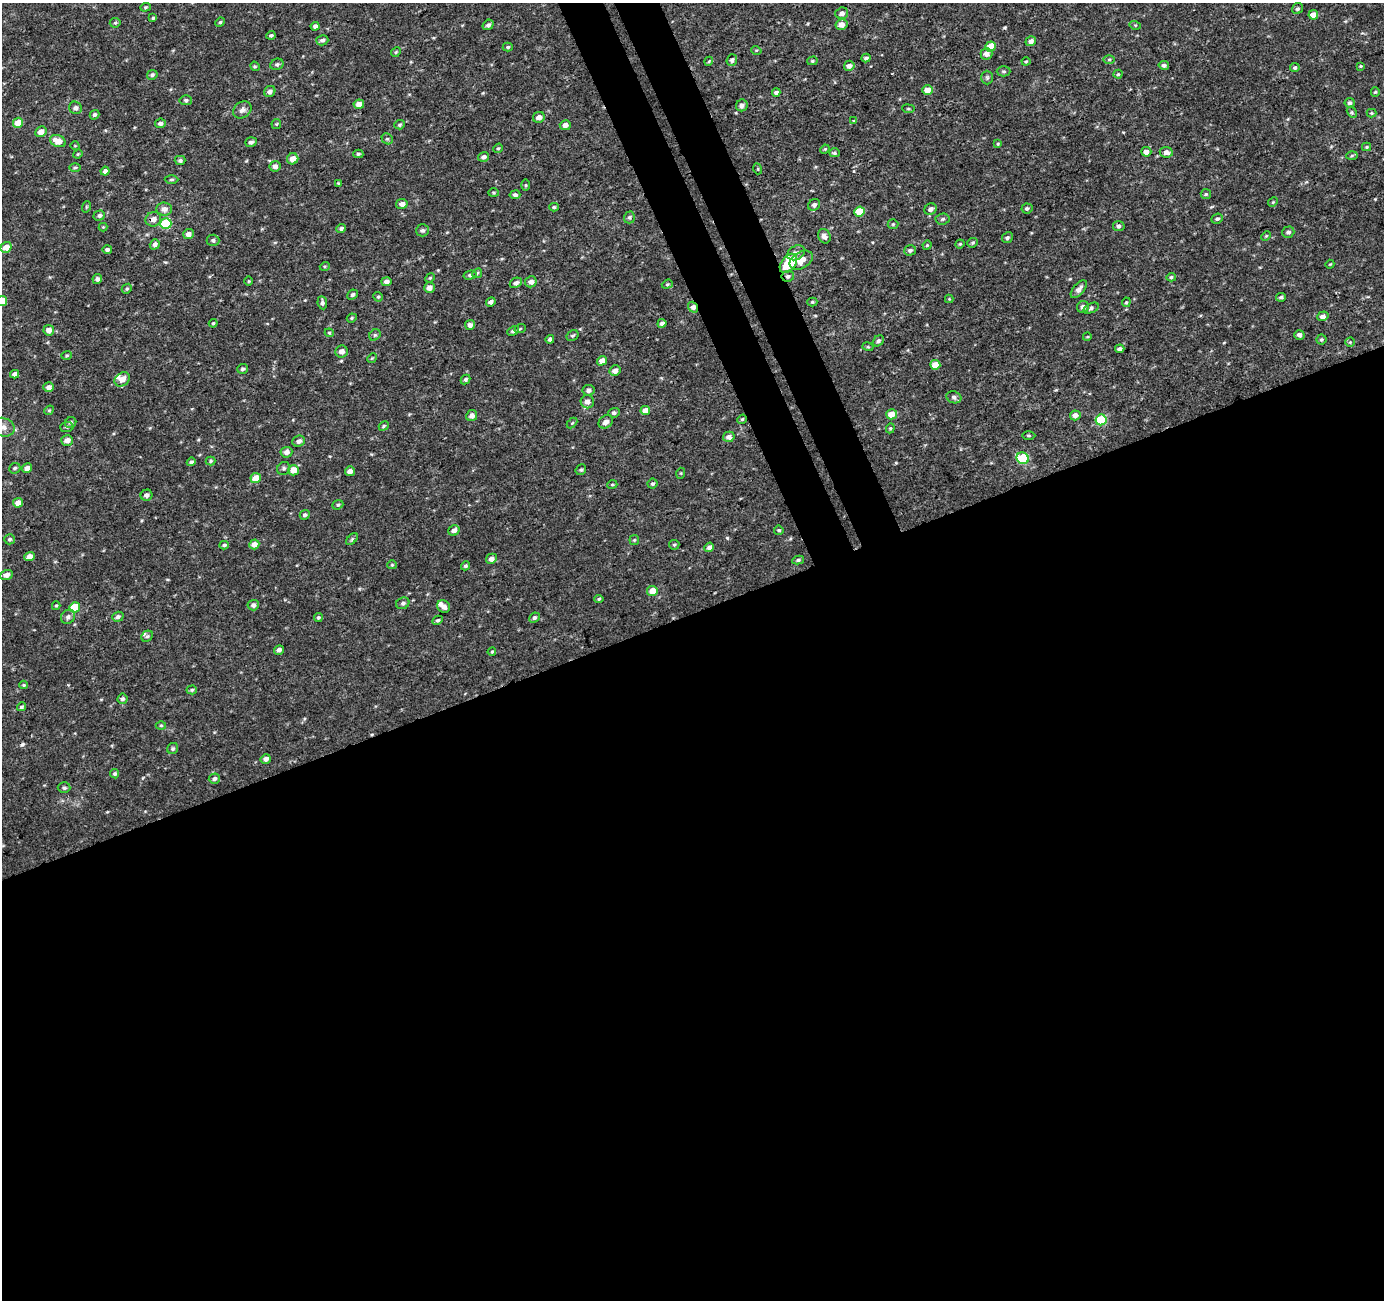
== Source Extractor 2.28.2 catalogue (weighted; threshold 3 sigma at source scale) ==
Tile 15 of 4 x 4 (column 3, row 4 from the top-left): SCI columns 2813-4194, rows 102-1399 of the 5626 x 5450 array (HDU 1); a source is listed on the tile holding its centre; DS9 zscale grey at full resolution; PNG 1386 x 1302 px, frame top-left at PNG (2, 3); each listed source drawn as its Kron ellipse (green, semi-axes under 4 px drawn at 4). Shown black and unused: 56% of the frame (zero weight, under 3 of 4 exposures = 4% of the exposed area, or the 3 px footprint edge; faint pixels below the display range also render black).
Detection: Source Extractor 2.28.2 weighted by HDU 2 'WHT'; one run over the whole footprint, this tile lists its part. Background 0.00449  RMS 0.003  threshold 0.0136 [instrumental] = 3 sigma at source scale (4.5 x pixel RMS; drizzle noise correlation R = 1.50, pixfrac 1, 0.0396/0.0396 arcsec/px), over >= 5 px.
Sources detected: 261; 1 cosmic-ray / hot-pixel residue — neither listed nor drawn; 2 inside a brighter listed object's ellipse — not listed separately; the other 258 listed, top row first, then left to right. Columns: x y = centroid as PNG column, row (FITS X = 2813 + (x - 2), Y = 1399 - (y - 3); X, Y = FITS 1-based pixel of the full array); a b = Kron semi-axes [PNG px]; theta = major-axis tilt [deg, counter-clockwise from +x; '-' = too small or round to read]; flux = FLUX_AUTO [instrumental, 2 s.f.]
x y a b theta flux
145 7 5 4 - 0.39
1297 9 6 5 - 0.6
842 13 6 5 - 1.2
1313 15 5 4 - 3.6
153 18 4 4 - 0.42
220 22 5 4 - 0.39
115 23 5 5 - 0.4
841 24 6 5 - 2
488 25 6 5 - 0.76
1135 25 6 3 -17 0.34
315 26 4 4 - 0.95
271 35 4 4 - 0.49
322 40 6 5 - 0.81
1031 41 5 5 - 1.3
990 46 5 5 - 4.1
508 47 5 4 - 0.46
756 50 5 3 - 0.28
396 52 5 4 - 0.39
987 54 6 5 - 1.9
866 58 4 3 - 0.69
1109 59 6 4 0 0.42
732 60 6 5 - 0.66
709 61 4 3 - 0.32
812 61 5 4 - 0.43
1026 61 4 4 - 0.32
277 64 7 5 24 0.66
1164 65 5 4 - 0.73
255 66 5 4 - 0.41
849 66 5 5 - 1.2
1361 66 4 4 - 0.34
1295 67 5 4 - 0.6
1004 71 7 5 -1 0.51
1118 74 4 4 - 0.38
152 75 5 4 - 0.61
987 78 7 5 -89 0.62
927 90 5 5 - 2.9
270 91 6 5 - 1.1
776 92 4 3 - 0.79
1375 92 4 4 - 0.36
186 100 6 5 - 0.56
1350 103 5 5 - 0.71
359 104 5 4 - 2.3
742 105 6 5 - 1.1
75 108 6 6 - 0.94
908 109 6 3 -8 0.36
242 110 10 8 35 1.4
1352 112 6 4 -60 0.53
1372 113 5 4 - 0.31
94 115 5 4 - 0.71
539 117 6 5 - 1.7
854 121 3 3 - 0.5
18 123 5 5 - 4.9
160 123 5 4 - 0.85
276 124 5 5 - 0.4
400 125 5 4 - 0.45
565 125 6 5 - 1.8
41 132 6 5 - 1.9
387 139 6 5 - 0.43
58 141 8 5 -22 3.7
251 142 6 5 - 0.9
998 144 3 3 - 0.28
75 146 4 3 - 0.23
1367 147 4 4 - 0.34
498 148 5 4 - 0.35
825 149 5 4 - 0.33
1146 152 5 4 - 1.9
1166 152 6 5 - 1.5
834 153 5 4 - 0.44
78 154 5 4 - 0.35
358 154 5 4 - 0.42
1352 156 5 3 - 0.37
483 157 6 5 - 1.1
293 159 6 5 - 2.6
180 160 5 4 - 0.66
275 166 5 5 - 1.4
75 168 6 4 1 0.42
758 169 5 3 - 0.3
105 171 4 4 - 1.1
171 179 7 3 0 0.42
338 183 3 3 - 0.25
525 185 5 3 - 0.33
494 193 5 4 - 0.36
1206 194 5 5 - 0.46
515 195 5 4 - 0.68
1273 202 5 4 - 0.38
402 204 6 5 - 1.4
814 205 6 5 - 0.92
86 207 6 3 72 0.31
554 207 5 4 - 0.47
1027 208 5 5 - 0.6
164 209 8 6 -5 1.7
931 209 6 5 - 1.1
859 211 5 5 - 8.6
99 215 6 5 - 0.78
629 217 6 5 - 0.62
153 219 8 7 - 1.9
943 219 7 5 5 0.66
1217 219 6 5 - 0.6
166 224 5 5 - 19
893 224 5 5 - 0.45
1119 226 6 5 - 0.8
103 227 4 4 - 0.28
341 228 5 4 - 0.73
423 230 6 6 - 0.74
1288 232 6 5 - 0.75
188 234 5 5 - 1.4
824 236 7 6 - 1.4
1266 236 5 3 - 0.3
1007 238 6 5 - 0.62
213 240 6 5 - 0.77
973 243 5 5 - 0.43
155 244 5 4 - 0.99
960 244 4 4 - 0.35
927 245 4 4 - 0.36
6 247 5 5 - 2.9
107 249 5 4 - 0.82
910 250 6 5 - 0.76
796 253 9 7 29 1.5
801 260 12 8 31 3.2
788 263 11 7 52 15
1330 264 4 3 - 0.27
325 266 5 3 - 0.31
477 273 5 4 - 0.39
470 275 6 4 15 0.67
788 276 6 5 - 0.74
1171 277 5 4 - 0.48
430 278 5 4 - 0.42
97 279 5 4 - 0.92
248 281 5 3 - 0.27
386 282 5 4 - 1.1
531 282 6 5 - 1.5
516 283 6 4 26 0.87
667 284 6 4 21 0.39
429 288 5 5 - 1.8
127 289 5 4 - 0.49
1079 289 10 5 49 1.6
352 295 5 4 - 0.55
378 297 5 4 - 0.41
1281 297 5 3 - 0.58
949 299 4 4 - 0.29
2 301 5 5 - 4.6
491 302 5 4 - 1
812 302 5 4 - 0.43
1126 302 5 4 - 0.35
322 303 6 5 - 0.74
693 307 5 5 - 1.6
1083 307 6 6 - 1.5
1091 308 8 4 26 0.67
1323 316 6 4 19 1.1
352 318 5 4 - 0.42
213 323 4 4 - 0.33
662 323 4 4 - 1.1
470 325 5 5 - 1.3
520 329 6 3 20 0.31
49 330 5 5 - 2.1
513 331 6 4 27 0.6
329 333 4 4 - 0.4
375 335 6 5 - 0.47
1299 335 5 4 - 1
573 336 6 5 - 0.55
1087 337 4 3 - 0.29
550 339 4 4 - 0.87
1321 339 5 5 - 0.5
878 341 6 5 - 0.81
1350 342 4 4 - 0.35
868 347 5 3 - 0.3
1120 349 5 4 - 0.78
342 352 6 6 - 1.7
66 355 5 4 - 0.38
372 358 5 4 - 0.28
602 361 5 4 - 2.3
935 365 5 5 - 4.4
243 369 5 5 - 0.66
615 371 5 5 - 1.5
15 374 4 4 - 1.3
122 379 8 6 41 2.4
465 380 5 4 - 0.65
49 387 5 5 - 1.4
588 390 6 5 - 1.1
954 397 8 6 -20 0.88
587 402 7 6 - 1.8
49 410 5 4 - 0.37
645 410 5 4 - 3.3
614 413 6 5 - 0.67
892 414 5 5 - 3.8
1075 415 5 5 - 1.5
472 416 5 5 - 1.7
742 419 5 4 - 0.4
1101 420 5 5 - 12
71 422 6 5 - 0.65
606 422 8 6 37 1.5
572 423 6 4 44 0.35
384 426 5 3 - 0.39
3 427 11 9 -22 1.9
67 427 6 5 - 0.58
890 428 5 4 - 0.39
1029 435 6 3 -1 0.38
729 437 6 5 - 1.6
67 440 6 5 - 1.7
299 441 6 5 - 1
286 452 6 5 - 1.4
1023 458 6 5 - 18
211 461 5 4 - 0.4
191 462 4 4 - 0.67
15 468 6 5 - 0.55
27 468 5 4 - 1.7
284 468 7 6 - 0.69
293 470 5 5 - 4.1
581 470 6 5 - 0.57
350 471 5 5 - 1.5
681 473 5 3 - 0.35
256 478 5 5 - 4.1
653 484 5 5 - 0.54
612 485 5 3 - 0.31
146 495 6 5 - 1
18 503 5 4 - 2.4
338 505 6 4 22 0.46
305 515 5 4 - 0.62
454 530 6 5 - 1.3
779 530 4 4 - 0.45
9 539 5 5 - 0.55
352 539 7 4 46 0.53
634 540 5 5 - 0.42
254 544 5 5 - 2.3
224 545 4 3 - 0.58
674 545 5 5 - 0.45
709 547 5 4 - 1
29 556 5 4 - 2
491 559 5 5 - 1.4
798 560 6 4 11 0.54
392 565 4 4 - 0.35
465 566 5 4 - 0.51
6 575 6 5 - 1.4
652 591 5 5 - 3.4
599 599 4 4 - 0.47
403 603 7 5 27 0.76
253 605 5 5 - 1
56 606 4 4 - 0.33
75 607 5 5 - 9.1
444 607 7 6 - 1.5
68 617 7 6 - 1.1
118 617 6 5 - 0.77
318 617 5 4 - 0.46
534 618 5 4 - 0.67
438 620 5 4 - 0.5
147 636 6 5 - 0.64
279 650 5 4 - 1.1
492 652 4 3 - 0.36
24 685 4 3 - 0.35
192 690 5 4 - 0.5
122 699 5 5 - 0.68
21 707 5 4 - 0.51
161 726 5 3 - 0.34
173 748 6 5 - 0.53
266 759 5 4 - 1.3
115 774 5 4 - 0.52
214 779 5 5 - 0.87
64 788 6 5 - 0.7
Overlapping masked pixels (flux is a lower limit): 4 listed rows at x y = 153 219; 788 263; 788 276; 693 307
Isophote crosses this tile's border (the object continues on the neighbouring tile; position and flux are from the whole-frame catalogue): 2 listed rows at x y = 2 301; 3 427